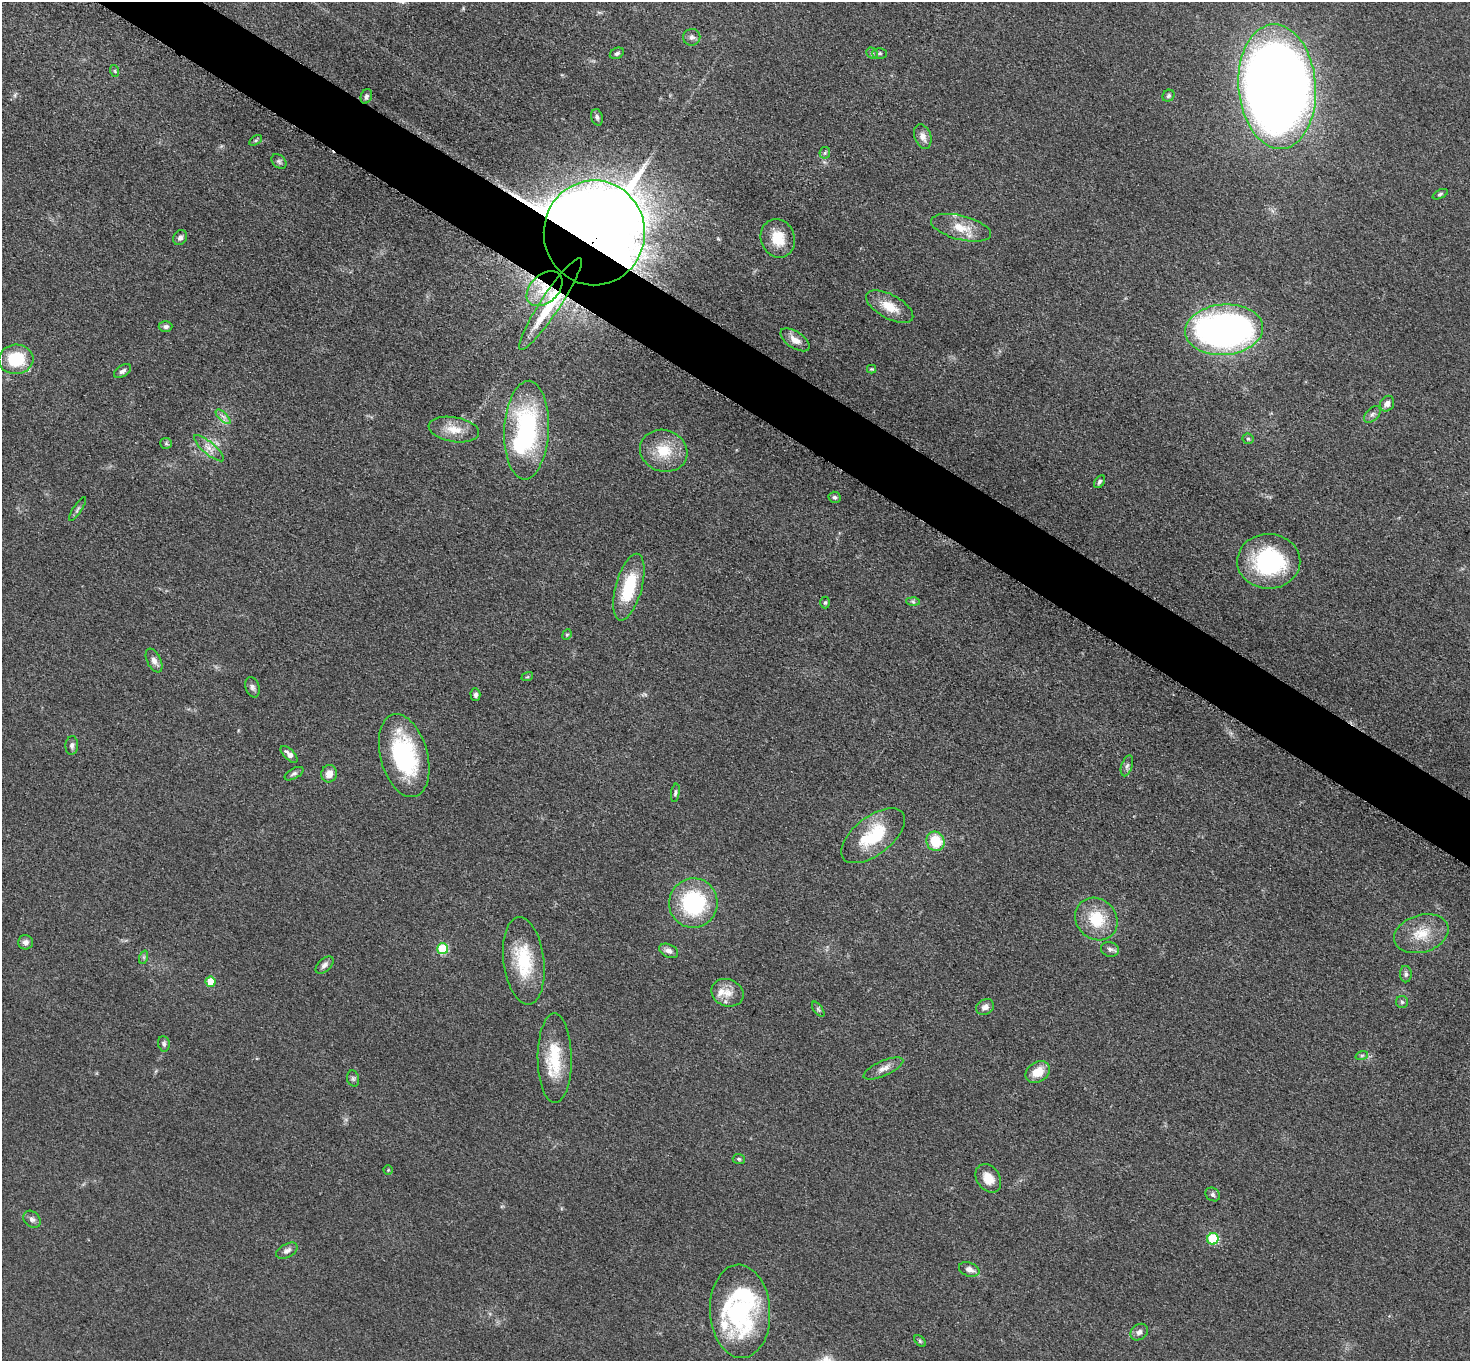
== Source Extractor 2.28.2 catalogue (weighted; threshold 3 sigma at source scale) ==
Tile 11 of 4 x 4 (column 3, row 3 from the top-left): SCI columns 2949-4416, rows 1520-2878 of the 5892 x 5896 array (HDU 1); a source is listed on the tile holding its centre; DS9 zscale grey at full resolution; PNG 1472 x 1363 px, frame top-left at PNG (2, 2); each listed source drawn as its Kron ellipse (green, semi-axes under 4 px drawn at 4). Shown black and unused: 4% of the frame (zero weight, under 3 of 5 exposures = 1% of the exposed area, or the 3 px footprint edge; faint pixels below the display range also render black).
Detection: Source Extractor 2.28.2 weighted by HDU 2 'WHT'; one run over the whole footprint, this tile lists its part. Background 0.0484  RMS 0.0054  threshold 0.0241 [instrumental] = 3 sigma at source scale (4.5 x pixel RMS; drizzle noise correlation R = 1.50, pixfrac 1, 0.05/0.05 arcsec/px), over >= 5 px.
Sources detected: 96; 1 inside a brighter object's white glare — neither listed nor drawn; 5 inside a brighter listed object's ellipse — not listed separately; the other 90 listed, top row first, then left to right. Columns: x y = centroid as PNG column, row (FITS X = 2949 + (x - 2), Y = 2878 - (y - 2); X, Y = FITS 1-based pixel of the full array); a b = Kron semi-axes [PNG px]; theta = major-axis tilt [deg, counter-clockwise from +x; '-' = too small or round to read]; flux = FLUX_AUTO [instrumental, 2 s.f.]
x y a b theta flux
692 37 8 8 - 2
617 53 7 5 27 1.1
872 53 6 5 - 1.1
880 53 7 5 0 1
115 71 6 3 -72 0.69
1277 87 62 38 -86 870
366 96 7 5 69 1.3
1168 96 6 5 - 1.1
597 117 8 5 -74 1.5
923 137 12 8 -70 3.7
256 140 7 4 31 0.87
825 153 6 5 - 0.99
279 161 8 6 -46 1.3
1440 194 8 4 26 0.9
961 228 31 12 -14 11
594 233 52 50 90 2900
180 238 8 6 57 1.8
778 238 19 17 -69 13
544 289 21 14 43 14
550 304 54 10 56 34
890 307 26 12 -29 11
165 327 7 5 1 1.4
1224 330 39 25 4 240
795 340 17 8 -33 4.8
16 359 17 14 5 23
871 369 4 4 - 0.61
123 371 9 5 33 1.7
1387 404 8 7 - 2.7
1372 414 10 6 44 1.8
223 417 9 3 -45 1.6
454 430 25 12 -9 9.4
526 430 49 22 87 83
1248 439 6 5 - 0.99
166 443 6 5 - 0.84
209 448 19 6 -40 4.1
664 451 24 21 -18 16
1099 482 7 4 58 1.3
835 497 6 5 - 1.1
77 509 14 4 56 1.3
1269 561 31 27 -1 62
629 587 34 13 74 27
913 602 7 4 -2 0.93
825 603 6 5 - 0.85
567 635 5 4 - 0.83
154 661 13 7 -64 2.8
527 677 6 4 17 0.61
252 687 10 7 -72 1.9
475 695 6 5 - 1.6
72 745 9 6 85 1.8
289 754 11 5 -45 2.9
404 756 42 23 -75 61
1127 766 11 5 71 1.7
294 774 10 5 29 1.4
329 774 9 7 73 4.8
675 793 9 4 81 1.2
873 836 37 19 38 29
935 841 10 9 - 17
693 903 25 24 - 51
1096 919 22 20 -47 19
1421 934 28 18 17 14
25 942 7 7 - 2.3
443 949 5 5 - 30
1110 949 9 7 -16 1.8
669 951 10 6 -25 2.4
144 957 7 4 72 0.92
524 961 44 20 -83 28
324 965 11 6 42 2.2
1406 974 8 6 -89 1.4
210 982 5 5 - 8.9
727 993 16 13 -22 6.4
1402 1002 6 6 - 1
985 1007 9 7 30 2.8
818 1009 9 4 -55 1.1
164 1044 8 6 -82 1.3
1362 1055 6 4 18 0.86
555 1058 45 17 -90 23
883 1068 21 7 24 4.1
1038 1072 13 10 35 8.3
353 1078 8 6 -74 1.2
739 1159 6 5 - 0.87
388 1170 4 4 - 0.56
988 1178 15 11 -55 7
1213 1194 8 6 -39 1.4
32 1219 9 7 -41 1.9
1213 1239 6 5 - 32
287 1251 11 6 29 2.4
969 1269 11 6 -20 3.1
740 1311 47 30 -87 77
1139 1332 9 7 38 2.2
920 1341 7 4 -46 0.79
Overlapping masked pixels (flux is a lower limit): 3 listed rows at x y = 594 233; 544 289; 550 304